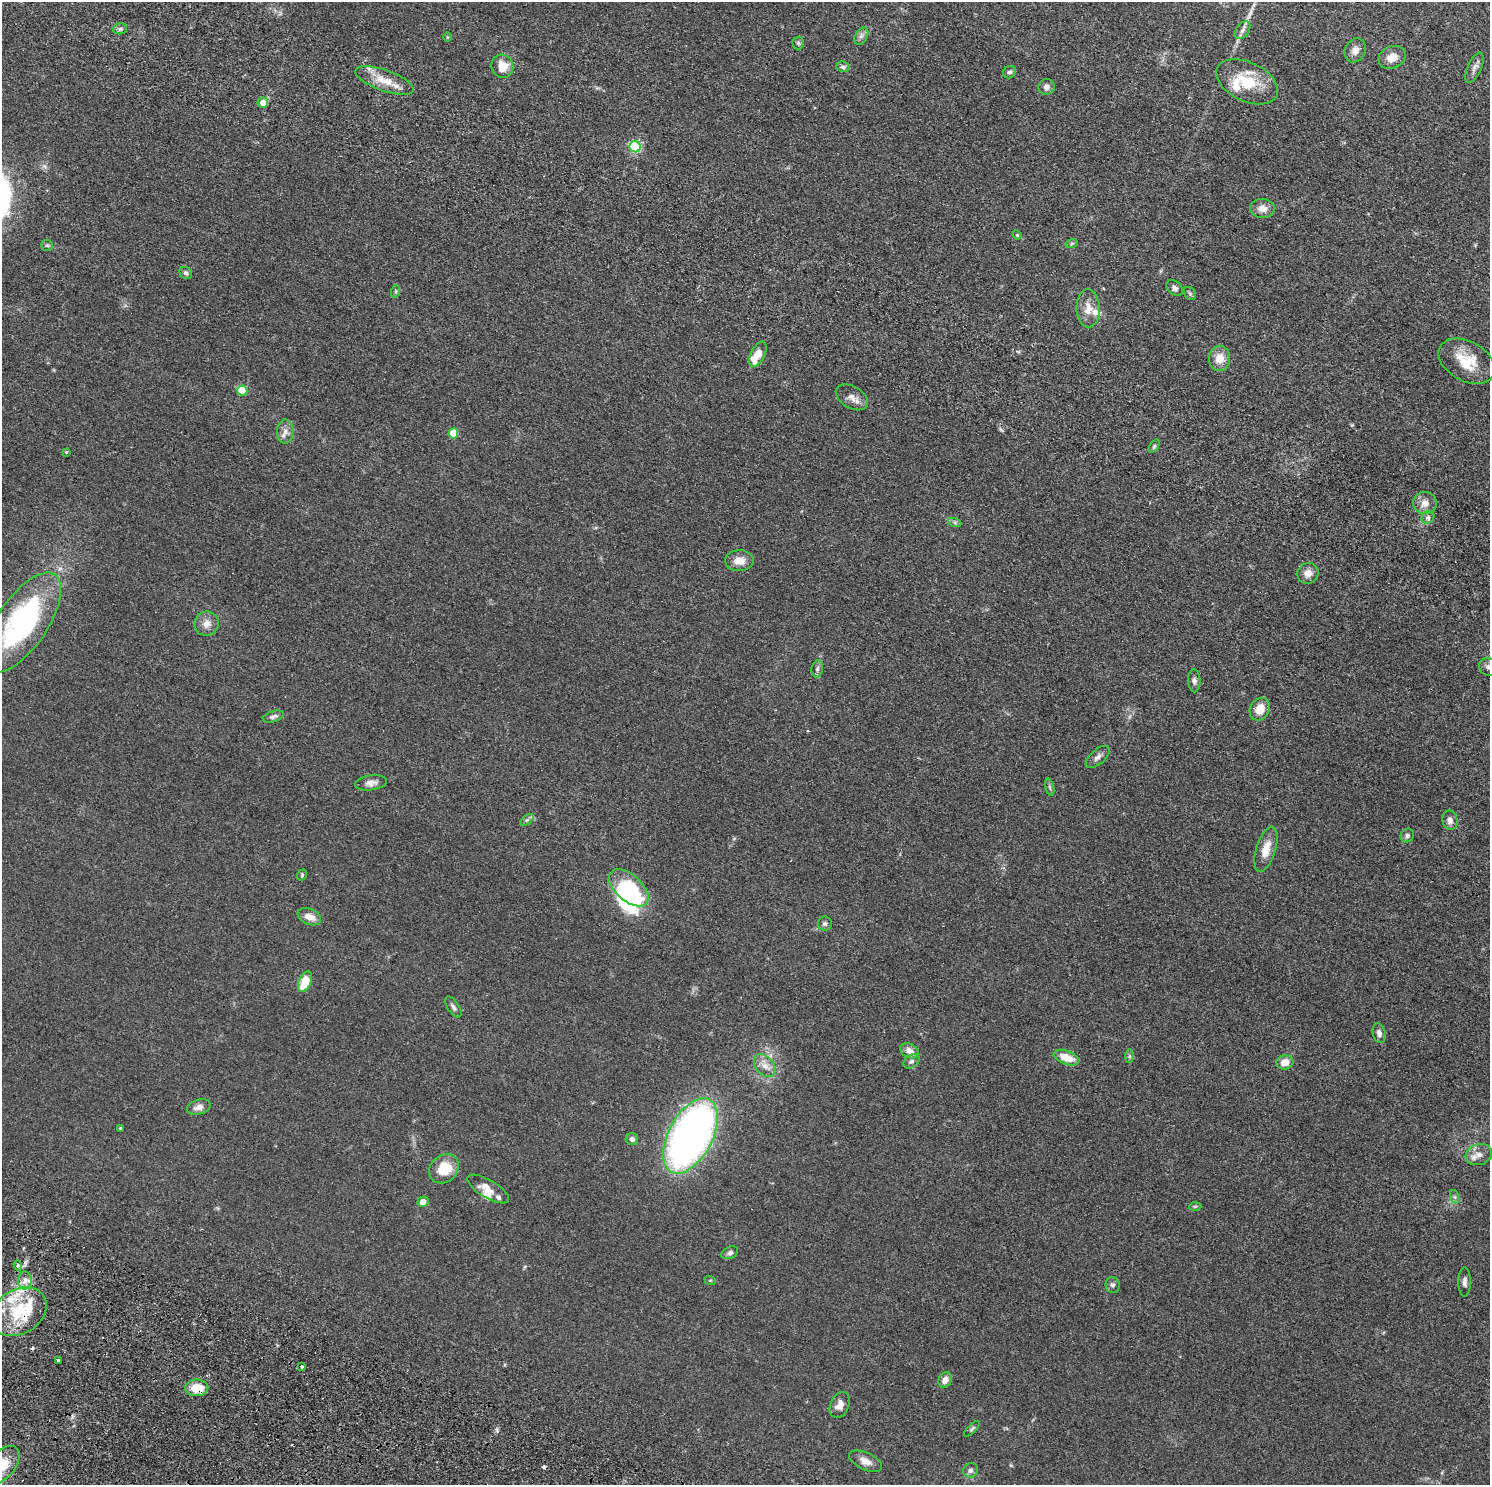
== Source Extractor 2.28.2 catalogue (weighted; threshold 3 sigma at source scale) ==
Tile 10 of 4 x 4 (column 2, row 3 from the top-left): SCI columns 1515-3002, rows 1827-3309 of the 6005 x 6486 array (HDU 1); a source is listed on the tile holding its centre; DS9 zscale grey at full resolution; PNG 1492 x 1487 px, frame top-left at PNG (2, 2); each listed source drawn as its Kron ellipse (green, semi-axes under 4 px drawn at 4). Shown black and unused: <1% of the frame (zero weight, under 2 of 4 exposures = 3% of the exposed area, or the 3 px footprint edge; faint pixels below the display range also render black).
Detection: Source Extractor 2.28.2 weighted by HDU 2 'WHT'; one run over the whole footprint, this tile lists its part. Background 0.0343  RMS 0.0054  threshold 0.0242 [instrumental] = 3 sigma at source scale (4.5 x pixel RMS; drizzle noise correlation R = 1.50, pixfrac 1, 0.05/0.05 arcsec/px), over >= 5 px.
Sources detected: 105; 2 inside a brighter object's white glare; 2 cosmic-ray / hot-pixel residue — neither listed nor drawn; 9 inside a brighter listed object's ellipse — not listed separately; the other 92 listed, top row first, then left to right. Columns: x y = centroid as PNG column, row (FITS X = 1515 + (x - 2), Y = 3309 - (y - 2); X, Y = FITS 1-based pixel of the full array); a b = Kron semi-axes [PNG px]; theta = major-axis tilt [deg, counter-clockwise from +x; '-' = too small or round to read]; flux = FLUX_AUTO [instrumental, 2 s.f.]
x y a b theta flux
120 29 7 5 14 1.1
1243 30 10 6 54 1.8
861 36 9 6 59 1.6
447 37 5 3 - 0.41
798 43 6 6 - 0.87
1355 50 12 10 62 3.1
1392 57 14 11 26 5
502 66 11 11 - 7.1
843 67 6 5 - 1.1
1474 68 16 7 67 2.4
1009 72 6 6 - 1
384 80 31 10 -19 8.7
1247 82 33 19 -26 17
1046 87 8 8 - 1.9
263 103 5 5 - 4.4
635 147 5 5 - 49
1262 208 12 9 -2 3.8
1017 235 4 4 - 0.5
1072 243 6 4 20 0.64
47 245 6 5 - 0.76
186 273 7 5 -38 1.2
1174 288 9 6 -39 1.7
396 291 6 4 72 0.57
1190 294 7 5 -56 0.85
1088 308 19 11 -88 5.9
758 354 13 7 63 7.3
1220 358 12 10 89 5.8
1467 361 30 20 -29 14
242 391 5 5 - 21
852 397 17 11 -30 3.5
285 432 12 8 -89 2.7
453 433 5 5 - 16
1154 446 7 4 54 0.74
66 452 4 4 - 0.52
1425 503 12 11 - 3.8
1428 517 7 6 - 1.3
955 523 7 4 -19 0.74
739 561 14 10 1 5.1
1308 573 10 10 - 3.6
22 622 58 25 56 93
206 624 12 12 - 3.8
1488 667 9 8 - 2
817 669 8 5 80 1.3
1194 681 11 6 -88 1.5
1260 709 12 9 60 6.4
273 716 11 5 16 1.4
1098 757 15 7 42 2.3
371 783 16 7 8 2.8
1050 787 9 3 -77 0.86
527 820 8 4 37 0.89
1450 820 10 7 -79 2.3
1407 835 7 6 - 1.2
1266 849 23 9 72 6.4
302 875 6 4 51 0.61
629 888 24 13 -42 30
309 917 12 7 -23 4.2
825 924 7 7 - 1.1
305 982 11 6 67 11
453 1007 12 5 -56 1.6
1379 1033 10 6 -76 2.2
909 1051 10 7 -26 3.5
1129 1056 6 4 89 0.73
1067 1058 13 6 -20 7.6
911 1061 9 6 38 1.3
1285 1062 8 7 - 5.1
765 1066 13 9 -52 3.7
199 1107 12 7 16 3.2
120 1128 3 3 - 0.72
690 1136 41 22 62 240
632 1139 6 6 - 1.4
1479 1155 13 10 19 3.7
444 1169 16 13 43 12
488 1189 24 9 -30 4.9
1455 1197 7 4 -71 0.83
423 1202 5 5 - 3.2
1195 1206 6 4 3 0.58
730 1253 9 6 25 1.4
18 1265 5 4 - 0.89
25 1280 9 7 89 2.9
710 1280 6 3 -18 0.5
1465 1282 14 6 89 2
1113 1285 8 7 - 1.3
19 1312 29 22 32 25
58 1360 3 3 - 2.3
302 1367 3 3 - 1.7
945 1380 8 6 60 2.6
197 1388 11 8 2 8.4
840 1405 13 9 66 3.2
972 1429 10 4 45 0.94
866 1461 18 8 -25 3.9
2 1465 22 13 49 12
970 1470 7 7 - 1.5
Overlapping masked pixels (flux is a lower limit): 2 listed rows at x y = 19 1312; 197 1388
Isophote crosses this tile's border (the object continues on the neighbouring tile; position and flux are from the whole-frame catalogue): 2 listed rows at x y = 1488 667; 2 1465